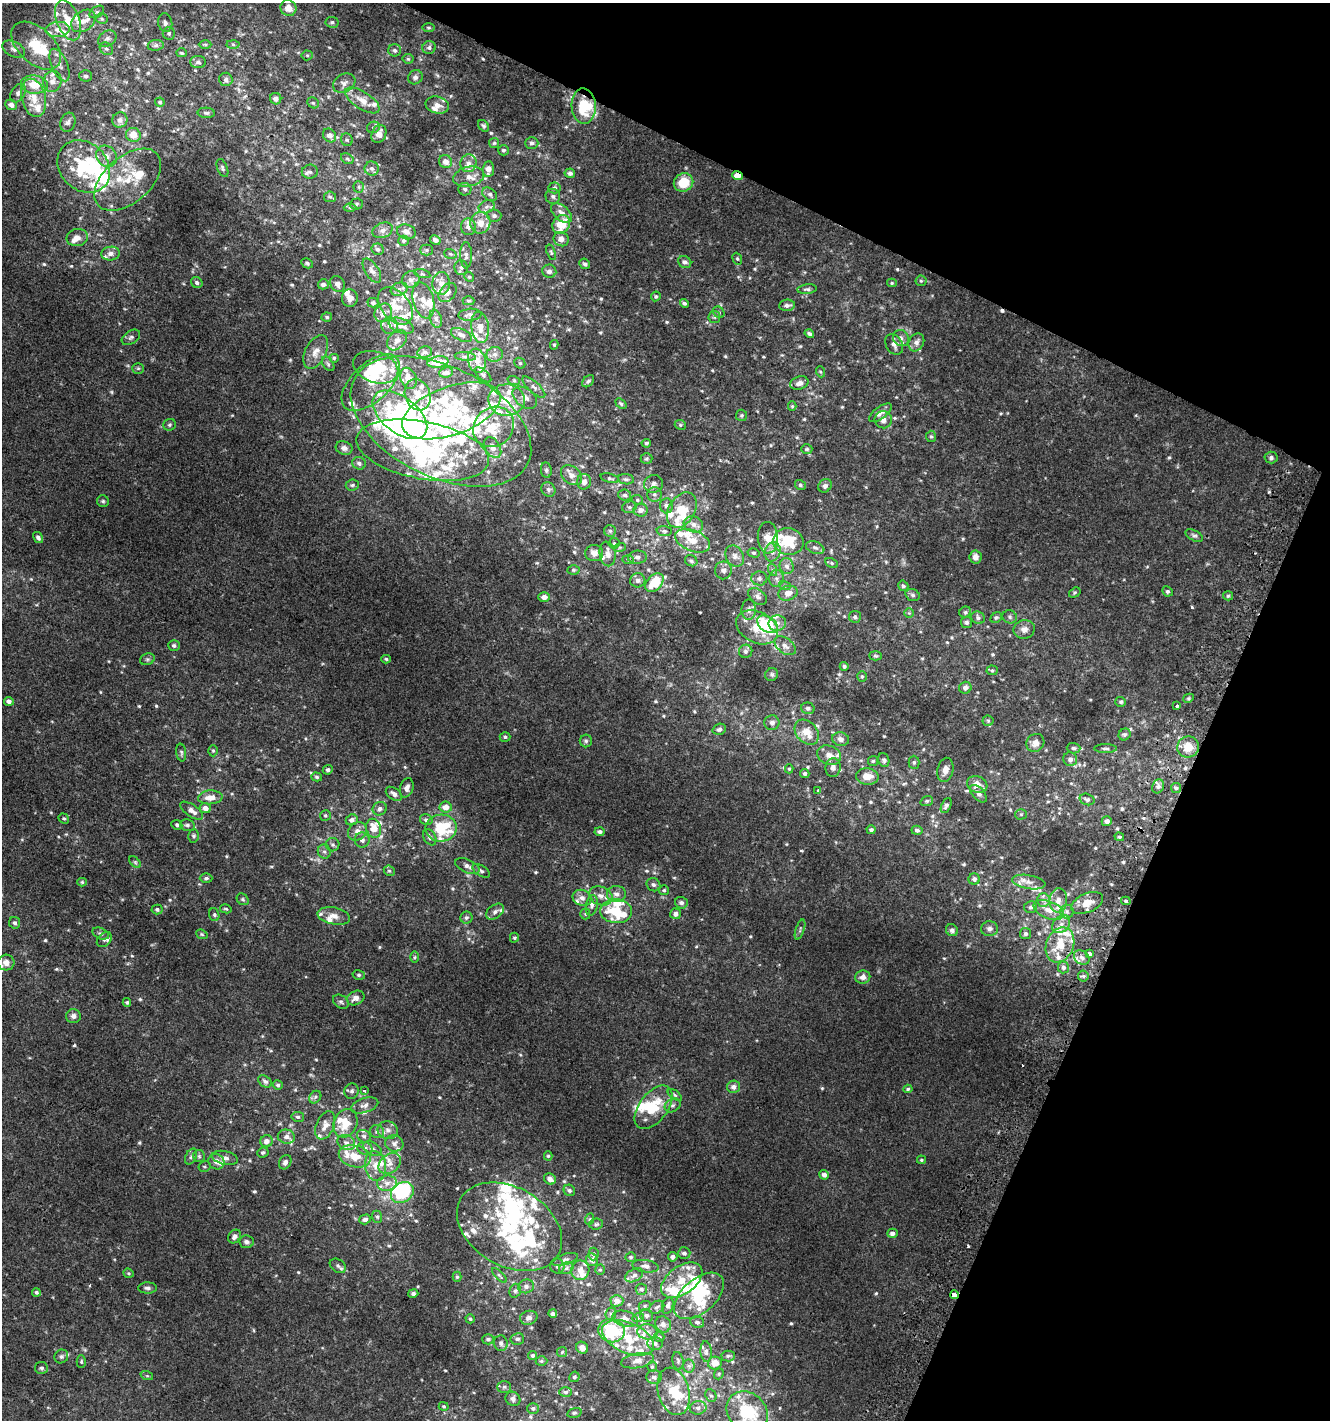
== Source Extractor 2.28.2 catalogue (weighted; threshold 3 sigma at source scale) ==
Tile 8 of 4 x 4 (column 4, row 2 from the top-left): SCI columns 4294-5621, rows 2853-4270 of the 5865 x 5714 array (HDU 1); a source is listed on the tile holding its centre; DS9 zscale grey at full resolution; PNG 1332 x 1422 px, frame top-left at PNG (2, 3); each listed source drawn as its Kron ellipse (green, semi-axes under 4 px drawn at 4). Shown black and unused: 23% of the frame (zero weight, under 2 of 3 exposures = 2% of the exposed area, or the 3 px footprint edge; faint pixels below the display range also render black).
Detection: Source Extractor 2.28.2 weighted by HDU 2 'WHT'; one run over the whole footprint, this tile lists its part. Background 0.00231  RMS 0.0034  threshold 0.0153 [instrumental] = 3 sigma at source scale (4.5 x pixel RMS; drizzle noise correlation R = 1.50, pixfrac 1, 0.0396/0.0396 arcsec/px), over >= 5 px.
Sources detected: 787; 15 inside a brighter object's white glare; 2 cosmic-ray / hot-pixel residue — neither listed nor drawn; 145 inside a brighter listed object's ellipse — not listed separately; of the other 625, all 500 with FLUX_AUTO >= 0.435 (the completeness limit of this list) listed and drawn (125 fainter detections not listed), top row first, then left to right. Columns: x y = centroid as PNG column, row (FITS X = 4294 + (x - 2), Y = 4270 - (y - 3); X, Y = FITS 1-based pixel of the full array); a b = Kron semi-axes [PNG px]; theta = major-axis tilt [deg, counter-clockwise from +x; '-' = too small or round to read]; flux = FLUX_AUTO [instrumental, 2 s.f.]
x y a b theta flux
288 8 8 7 - 3.6
97 12 8 5 35 0.74
102 19 6 5 - 0.56
68 20 21 11 -69 8.2
83 21 13 9 38 3.1
332 22 7 5 -9 0.72
165 23 9 7 -78 1
428 27 6 3 0 0.45
58 30 12 7 6 2.6
169 33 6 6 - 0.8
107 38 10 7 33 1.4
205 44 6 4 0 0.49
233 44 6 4 -2 0.58
156 45 8 5 7 0.82
36 46 30 17 -43 14
429 47 7 6 - 1.1
14 49 12 7 -28 1.5
106 49 7 6 - 0.9
395 50 6 6 - 0.89
182 53 5 4 - 0.47
307 55 5 5 - 0.46
408 59 5 5 - 0.51
198 62 8 6 1 0.89
60 65 17 8 -66 2.9
86 76 6 6 - 0.9
415 77 7 7 - 1
226 79 7 6 - 0.96
52 81 10 9 - 2.6
344 83 12 9 30 1.9
34 85 14 9 -5 6.9
18 93 10 7 58 1.4
34 98 19 12 -76 6
276 99 6 5 - 1.3
362 100 20 8 -33 4.4
160 102 5 4 - 0.57
313 103 6 5 - 0.55
11 105 6 5 - 1.9
437 105 12 8 -14 2.3
584 106 17 12 -87 12
206 113 9 5 -5 0.7
120 120 8 7 - 1.7
68 122 10 7 70 1.3
484 126 6 5 - 0.63
373 127 6 5 - 0.68
379 134 9 7 67 2.9
133 135 7 7 - 3.5
330 135 7 6 - 2.3
347 140 6 6 - 0.66
494 143 5 5 - 0.46
532 143 6 6 - 1.1
503 150 5 5 - 0.65
106 156 11 10 - 2.5
347 159 7 5 -30 0.55
445 162 7 6 - 2
468 163 9 8 - 2.1
84 166 29 23 -43 23
222 168 9 5 -68 0.76
372 168 7 7 - 1.1
488 169 8 5 84 2.6
310 172 8 7 - 0.92
570 173 5 4 - 1.2
737 176 5 4 - 5
469 177 16 9 12 3.3
128 180 39 23 41 13
683 182 10 9 - 7.5
359 187 6 5 - 0.54
554 188 6 5 - 0.93
465 189 6 6 - 0.98
490 194 8 6 -38 0.9
553 196 7 7 - 0.93
330 197 6 5 - 0.68
356 204 6 5 - 0.65
350 207 6 4 -2 0.54
487 207 8 6 21 1.3
562 213 12 7 -42 2.5
494 216 7 6 - 0.98
480 223 11 10 - 3.5
561 224 10 8 53 8.1
468 227 8 7 - 1.7
383 230 10 7 23 1.7
406 232 9 7 -17 1.8
77 237 11 8 13 2.7
561 239 8 7 - 2
435 240 5 4 - 1.2
404 241 5 5 - 0.76
378 249 6 6 - 0.85
427 250 6 5 - 0.76
551 252 8 4 -72 0.52
111 254 9 7 7 1.7
450 254 6 4 -20 0.53
466 255 13 6 -89 1.2
737 259 6 4 -68 0.55
685 262 7 5 -32 1.2
307 263 6 5 - 0.67
585 264 6 5 - 0.8
461 268 7 6 - 0.96
372 271 14 6 -57 1.7
549 271 7 6 - 1.2
422 274 8 3 -13 0.47
469 277 5 4 - 0.46
411 280 9 8 - 1.5
921 281 5 5 - 0.49
197 283 6 5 - 0.88
441 283 11 9 87 2.2
892 283 5 4 - 0.44
323 284 5 5 - 1.2
337 284 8 7 - 1.4
399 289 9 6 20 1.2
807 289 9 5 5 0.82
448 292 11 7 49 1.5
656 296 5 4 - 0.65
350 298 9 8 - 2
423 300 19 10 -75 3.9
468 301 6 4 0 0.52
373 303 5 5 - 0.63
684 303 4 4 - 0.64
787 305 8 5 5 1.3
395 306 21 14 -50 6.6
719 312 6 5 - 0.62
383 313 10 8 56 1.9
470 315 11 6 4 1.2
327 317 5 4 - 0.55
714 317 6 5 - 0.65
436 319 9 6 -72 0.98
390 326 8 8 - 1.8
401 326 13 7 -21 2.4
480 327 16 8 -83 3.4
809 334 5 4 - 0.84
461 335 11 5 -25 1.4
131 337 10 6 33 1
901 338 8 7 - 1.6
397 340 11 8 47 1.7
916 342 9 7 61 1.8
894 344 11 8 -58 1.9
554 345 5 4 - 0.49
316 352 18 10 63 3.8
425 352 7 5 11 0.8
495 354 8 7 - 1.4
465 356 10 4 -5 1
334 358 5 5 - 0.54
477 361 12 9 -76 3.3
438 362 10 5 8 4.4
520 363 6 5 - 0.48
328 364 8 5 -55 0.75
376 367 23 15 -19 9.1
138 368 6 5 - 0.51
446 372 7 5 8 1.7
821 372 6 3 -70 0.45
483 375 10 5 -41 0.82
409 378 11 8 -68 3
514 381 6 4 -19 0.5
588 381 7 5 45 0.7
371 383 36 19 43 8.5
799 383 9 6 18 1.8
534 387 14 5 -42 1.4
418 395 16 12 -70 4
525 398 14 9 -38 2.5
506 400 18 16 -3 7.8
621 404 6 4 -40 0.59
792 406 5 4 - 0.46
451 411 51 24 19 25
880 413 13 6 36 1.9
400 415 32 18 -38 35
742 415 5 5 - 0.58
883 420 8 8 - 1.7
441 422 97 55 -26 100
170 425 6 5 - 0.67
680 425 6 4 -23 0.48
493 427 21 19 42 8.2
931 436 6 5 - 0.54
646 443 5 4 - 0.59
344 448 8 6 -19 1.4
493 448 11 7 -60 2
807 449 6 4 1 0.52
423 450 67 28 -11 48
1271 457 6 6 - 0.84
647 459 6 5 - 0.59
359 463 7 6 - 1.2
546 470 8 5 -81 0.69
571 475 12 8 -40 2.2
610 478 9 4 -15 0.62
626 479 8 5 -7 0.79
584 482 8 7 - 1.6
653 484 9 9 - 1.6
352 485 6 5 - 0.68
800 485 6 5 - 0.61
825 486 7 6 - 1.1
548 489 7 6 - 1
654 494 7 7 - 1.1
625 495 6 5 - 0.9
637 500 6 4 -23 0.49
103 501 6 6 - 0.59
667 506 7 6 - 1.3
629 507 7 5 18 0.81
641 510 7 6 - 1.8
682 510 19 13 59 9.2
693 524 10 8 -19 1.9
610 531 6 5 - 0.73
664 531 8 5 -3 0.84
1194 536 9 5 -26 0.81
38 537 6 4 -58 0.87
768 538 16 10 -88 4.6
693 541 18 10 -22 5.5
788 541 15 13 -12 10
614 543 5 5 - 0.54
620 547 6 4 18 0.44
815 548 9 6 -21 0.99
773 552 10 8 75 2.1
594 553 9 8 - 2.4
754 553 6 4 -14 0.59
608 554 12 8 -80 2.2
735 556 11 8 -57 1.9
637 557 9 6 5 1.3
975 557 6 6 - 1.9
628 559 5 3 - 0.46
691 561 6 5 - 0.75
832 563 7 4 -28 0.59
787 566 8 7 - 1.4
574 570 6 5 - 0.53
723 570 9 8 - 1.5
773 570 6 4 -72 0.56
776 578 8 7 - 1.3
759 579 8 7 - 1.2
638 580 7 7 - 1.2
654 583 11 7 47 9.9
785 586 6 4 -18 0.5
903 586 5 5 - 0.79
1167 591 5 5 - 0.66
788 593 10 7 16 2.8
1075 593 6 4 35 0.45
913 595 7 5 -17 0.74
758 596 10 7 -38 1.5
1228 596 5 4 - 0.48
544 597 6 5 - 1.8
749 610 10 7 89 1.5
965 612 6 5 - 0.63
909 613 5 5 - 0.49
855 617 6 6 - 0.71
1010 617 7 6 - 0.77
978 618 7 6 - 1
996 618 6 4 40 0.52
966 622 5 5 - 0.84
777 623 9 7 15 1.8
767 624 11 7 -32 15
757 627 22 15 -27 8
1024 629 10 9 - 2
174 646 6 5 - 0.82
785 646 12 7 -37 1.8
746 651 6 6 - 0.9
875 656 6 4 -3 0.51
147 659 7 5 19 0.69
386 659 5 3 - 0.5
844 666 4 4 - 0.71
992 670 5 5 - 0.49
772 674 7 6 - 0.75
862 676 5 5 - 0.47
965 688 6 6 - 1.3
1188 698 6 4 29 0.51
9 701 5 4 - 1.4
1121 702 5 5 - 0.6
1177 705 3 3 - 1.2
808 708 7 5 -16 0.94
988 721 5 5 - 0.51
772 723 7 7 - 1.2
719 729 7 5 19 0.92
807 732 14 10 -48 4.9
1125 734 6 5 - 0.67
505 737 5 4 - 0.58
841 739 8 7 - 1.4
586 741 6 6 - 0.72
1035 743 9 8 - 2.4
1188 747 11 10 - 5.3
1074 748 7 5 -1 0.7
1105 749 11 3 0 0.7
213 751 5 4 - 0.51
181 752 9 5 -82 0.66
829 755 12 9 -22 2.7
1070 759 7 7 - 1.5
884 760 7 5 -72 0.75
873 761 5 5 - 0.52
914 762 6 5 - 0.6
833 768 9 7 82 1.5
789 769 4 4 - 0.45
328 770 5 4 - 0.77
945 770 12 8 78 2.2
805 773 5 4 - 0.77
317 777 5 4 - 0.53
867 777 11 8 -1 3.5
977 784 10 8 -20 3.3
1158 786 7 5 67 1
407 788 10 6 74 1.5
1176 788 5 5 - 0.59
818 790 4 3 - 0.71
394 794 9 5 -36 1.3
978 794 10 6 -47 1.4
210 797 12 7 4 3.4
1087 799 7 5 -18 0.93
927 801 6 5 - 0.58
946 806 8 4 64 0.92
446 807 6 5 - 2.9
205 808 5 5 - 2
380 809 7 6 - 1.2
192 811 13 6 -35 2.2
1021 814 5 5 - 0.53
325 815 5 5 - 0.53
64 818 5 4 - 0.53
352 820 6 5 - 1.2
426 820 6 5 - 0.89
1107 821 5 5 - 1.4
177 825 5 4 - 0.72
187 825 7 6 - 0.95
374 828 9 7 -73 5.1
441 828 15 13 3 17
871 830 4 4 - 0.71
917 830 5 4 - 0.8
357 831 10 8 38 2.3
600 832 5 4 - 0.95
194 836 6 5 - 0.79
430 837 9 6 -61 1.2
1119 837 5 4 - 0.53
362 840 7 7 - 1.5
333 845 7 6 - 0.88
324 852 7 6 - 1
135 862 7 4 -45 0.54
467 866 13 6 -23 1.6
389 871 6 5 - 0.57
481 871 10 5 -34 0.88
206 878 6 5 - 0.69
974 879 5 5 - 1
82 882 5 4 - 0.48
1029 882 17 7 -10 2.6
653 885 7 6 - 1
664 890 5 5 - 0.52
616 894 9 8 - 1.9
601 896 12 9 -23 2.5
582 898 9 8 - 1.9
243 899 6 5 - 0.59
1043 900 7 6 - 1.2
1058 900 12 8 84 2.7
1126 901 5 3 - 0.51
681 903 6 6 - 1.1
1087 903 17 9 24 3.9
592 905 10 6 77 1.2
1031 907 6 6 - 0.9
157 909 5 5 - 0.65
226 909 6 4 -12 0.47
1049 910 16 8 -21 4
616 911 16 12 -4 14
1067 911 7 7 - 1
495 912 10 6 37 1.3
585 914 5 5 - 0.47
675 914 5 5 - 1.4
214 915 6 5 - 0.65
334 916 16 8 -11 2.7
466 918 6 6 - 0.87
15 923 6 5 - 0.75
1061 924 10 7 47 2.1
990 929 8 7 - 1.2
800 930 10 3 71 0.61
952 930 6 5 - 0.91
101 934 9 5 -23 0.74
202 934 6 4 -22 0.47
1025 934 6 5 - 0.92
514 938 5 4 - 0.49
104 940 8 6 46 0.88
1060 945 18 13 68 8.2
1089 954 3 3 - 7.7
415 957 6 4 89 0.44
1082 957 8 6 -37 1.3
6 963 8 8 - 2.5
1063 967 6 5 - 1.1
359 975 6 5 - 0.58
1083 976 5 5 - 0.65
863 977 7 6 - 1.9
356 998 9 7 26 2
127 1002 4 4 - 0.51
341 1002 8 6 -35 0.78
73 1016 7 7 - 1.2
265 1081 7 5 -37 0.97
278 1085 5 5 - 0.67
733 1087 6 6 - 1.6
908 1089 4 4 - 0.56
352 1091 7 7 - 0.97
364 1091 4 3 - 0.74
675 1095 8 4 -36 0.62
315 1097 7 5 47 0.74
365 1105 14 7 18 1.7
673 1105 8 6 31 1
653 1107 25 14 53 12
298 1117 6 5 - 0.72
345 1123 15 11 65 6.4
325 1125 15 9 68 2.8
388 1130 10 8 -20 1.9
377 1132 7 6 - 1.1
364 1136 7 6 - 0.86
286 1137 9 7 -11 1.6
266 1141 6 6 - 2.2
346 1143 9 7 -25 1.5
394 1143 9 8 - 1.4
365 1148 7 6 - 1.3
372 1149 10 6 -31 1.2
263 1152 6 5 - 0.66
199 1156 6 6 - 0.64
355 1156 16 11 -15 5.9
548 1156 4 4 - 0.47
191 1157 8 5 62 0.8
225 1158 13 6 -13 1.7
921 1160 4 3 - 0.44
216 1162 8 7 - 2.2
285 1162 7 6 - 1.2
390 1164 12 9 37 2.6
376 1166 15 10 -82 4.1
204 1167 6 5 - 0.54
824 1175 5 5 - 1.6
550 1179 6 5 - 1.8
387 1183 10 7 7 1.9
569 1190 6 5 - 0.76
402 1193 12 9 37 12
377 1217 6 5 - 0.7
365 1219 6 4 17 1
590 1219 6 3 69 0.44
596 1224 7 5 5 0.66
509 1227 56 39 -30 39
892 1233 5 4 - 1.4
235 1236 7 6 - 1.4
246 1242 7 6 - 1.1
684 1253 6 6 - 1.1
593 1254 6 5 - 0.8
631 1257 5 5 - 0.58
673 1257 5 4 - 1.1
565 1259 13 5 17 1
592 1260 6 6 - 1.5
338 1266 9 6 -36 0.95
557 1266 7 7 - 1
646 1266 13 6 -8 1.4
566 1268 7 5 23 1
580 1270 10 9 - 2.1
600 1270 5 4 - 0.45
129 1273 5 4 - 0.43
499 1275 9 4 -45 0.72
634 1275 10 6 29 1.2
457 1277 5 4 - 0.54
682 1280 23 14 36 8.3
526 1286 8 7 - 1.3
147 1288 9 5 -2 1.1
641 1289 6 5 - 0.74
515 1291 7 5 73 0.78
36 1292 4 4 - 0.6
413 1293 5 4 - 0.73
955 1295 4 3 - 5.1
699 1296 29 16 41 15
617 1301 6 6 - 2
668 1305 8 5 74 1.1
645 1306 6 5 - 0.52
657 1307 8 6 33 0.97
553 1314 4 4 - 0.97
611 1314 6 5 - 0.63
647 1315 6 6 - 0.94
529 1318 9 7 15 1.5
638 1318 6 4 20 0.5
470 1319 4 4 - 0.51
625 1319 13 8 -15 2
697 1322 7 5 -23 0.91
663 1324 8 7 - 1.7
611 1331 13 11 -16 17
647 1332 10 7 -6 1.8
659 1337 5 5 - 0.62
628 1338 27 15 -24 12
488 1339 6 5 - 0.79
517 1339 7 6 - 0.73
501 1343 8 7 - 1.1
655 1343 8 6 -5 1.1
582 1348 6 5 - 1.8
706 1351 10 5 -87 1.1
562 1352 5 5 - 0.45
533 1355 4 4 - 0.8
61 1356 7 6 - 0.87
728 1356 6 5 - 0.69
541 1361 6 5 - 0.51
637 1361 16 7 10 2.2
678 1361 9 5 -81 0.74
81 1362 6 4 90 0.49
715 1363 7 6 - 3.1
689 1366 6 6 - 0.77
652 1367 5 4 - 0.47
41 1368 6 6 - 0.81
719 1374 6 4 69 0.5
147 1376 6 4 -19 0.5
574 1377 5 5 - 0.63
654 1377 7 7 - 1.5
504 1387 7 6 - 0.72
674 1391 24 15 -75 12
566 1392 6 5 - 0.77
711 1395 6 5 - 0.69
513 1399 8 7 - 1.1
444 1406 5 4 - 0.46
533 1408 6 5 - 0.94
698 1408 8 7 - 1.5
747 1412 22 18 -41 20
574 1413 7 4 17 0.56
Overlapping masked pixels (flux is a lower limit): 3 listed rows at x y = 584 106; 737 176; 955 1295
Isophote crosses this tile's border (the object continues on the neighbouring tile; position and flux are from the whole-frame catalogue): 1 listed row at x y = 747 1412
Unlisted compact peaks at least as high as the median listed source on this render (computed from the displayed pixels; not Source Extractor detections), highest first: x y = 139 1143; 1057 974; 963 539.